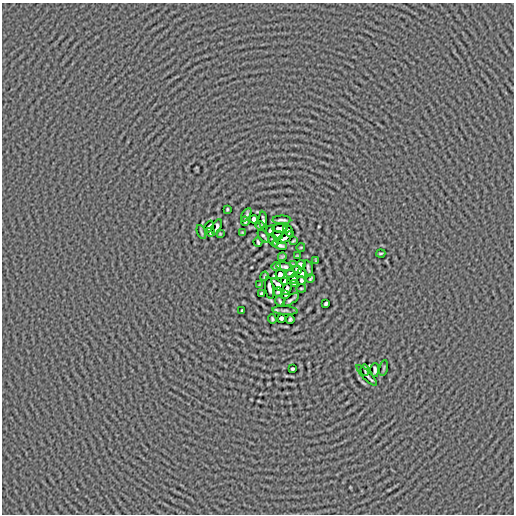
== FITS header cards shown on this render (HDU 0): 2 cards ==
NAXIS1  =                  512
NAXIS2  =                  512

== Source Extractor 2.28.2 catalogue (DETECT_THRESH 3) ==
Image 512 x 512 px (HDU 0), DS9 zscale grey, 1 PNG px = 1 image px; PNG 516 x 516 px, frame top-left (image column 1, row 512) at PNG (2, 3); each listed source drawn as its Kron ellipse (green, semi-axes under 4 px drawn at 4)
Background -2.21e-05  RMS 0.005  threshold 0.015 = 3 sigma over >= 5 px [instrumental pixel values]
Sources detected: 64; all 64 listed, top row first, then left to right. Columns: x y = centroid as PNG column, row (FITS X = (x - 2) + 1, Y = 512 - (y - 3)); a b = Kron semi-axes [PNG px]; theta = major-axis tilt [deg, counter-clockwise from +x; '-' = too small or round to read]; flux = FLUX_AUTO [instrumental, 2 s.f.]
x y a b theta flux
227 209 3 2 - 0.37
246 215 7 2 60 0.67
254 219 4 4 - 0.9
263 220 8 3 -89 0.7
282 220 9 2 -1 0.78
245 221 5 3 - 0.46
260 225 4 2 - 0.42
209 227 6 3 62 0.36
217 227 8 3 66 0.27
280 228 8 3 0 0.67
270 230 5 3 - 0.88
288 230 7 3 -56 0.36
201 232 7 2 -69 0.56
210 232 4 2 - 0.34
242 233 3 2 - 0.3
220 234 3 2 - 0.28
278 235 5 3 - 0.82
263 236 7 2 -51 0.54
285 238 9 3 32 0.037
273 240 6 3 -60 0.37
293 241 4 2 - 0.38
258 242 5 2 - 0.53
280 245 7 3 -19 0.78
301 247 4 3 - 0.27
381 253 4 2 - 0.37
297 256 3 2 - 0.29
282 257 4 2 - 0.44
316 261 4 2 - 0.31
293 264 4 2 - 0.27
301 264 4 3 - 0.53
276 266 5 3 - 0.5
285 267 8 3 -10 0.21
308 268 8 3 -75 0.67
297 270 5 2 - 0.48
291 273 4 3 - 0.83
302 273 5 4 - 0.3
280 274 4 4 - 0.73
264 276 5 2 - 0.43
294 279 4 3 - 0.69
310 279 4 3 - 0.42
301 280 4 3 - 0.54
285 282 4 3 - 1.3
294 284 3 3 - 0.42
260 285 4 2 - 0.32
278 285 8 4 -46 0.068
270 288 11 4 -82 0.44
301 288 5 2 - 0.35
287 289 6 3 58 0.49
278 292 5 3 - 0.4
262 294 3 3 - 0.58
286 294 4 3 - 0.37
291 300 9 2 36 0.73
280 301 5 2 - 0.53
326 304 4 3 - 0.58
285 310 12 3 -4 0.66
242 311 3 2 - 0.37
281 318 4 3 - 0.63
272 319 4 3 - 0.45
290 319 4 3 - 0.47
384 368 8 3 79 0.42
292 369 3 3 - 0.43
365 370 6 3 -87 0.51
375 370 7 3 89 0.63
367 375 14 2 -45 0.43